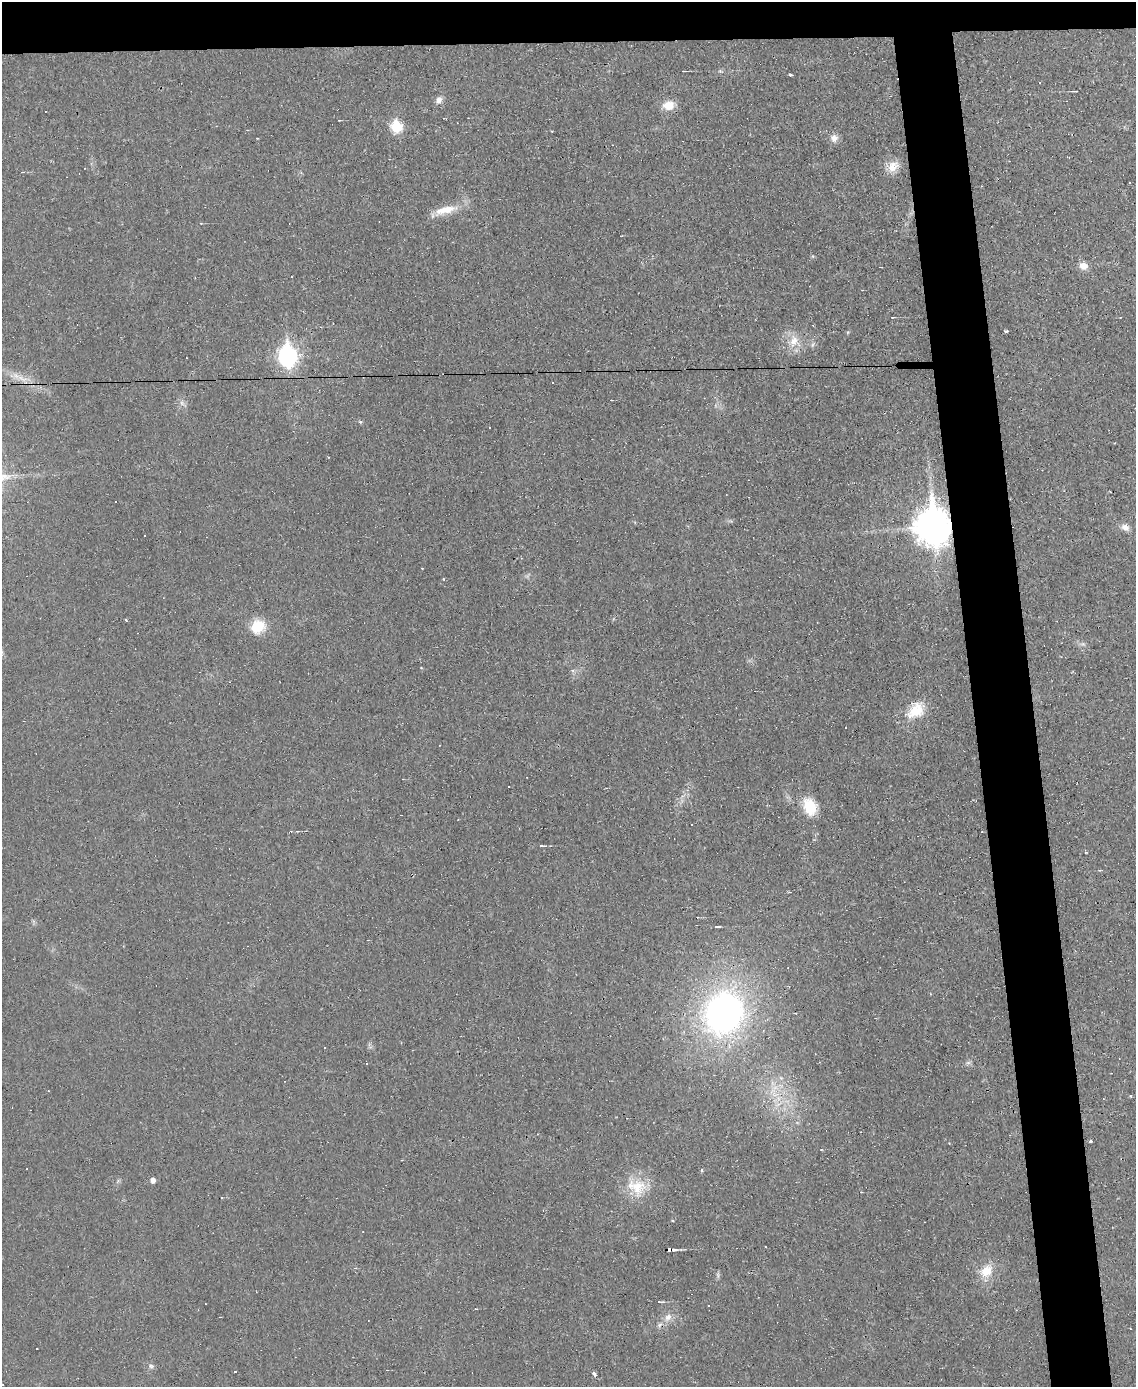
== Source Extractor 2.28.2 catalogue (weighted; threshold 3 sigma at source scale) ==
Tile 2 of 4 x 3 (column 2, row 1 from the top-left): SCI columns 1135-2268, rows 2897-4281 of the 4535 x 4512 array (HDU 1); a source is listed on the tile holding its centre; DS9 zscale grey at full resolution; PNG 1138 x 1389 px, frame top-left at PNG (2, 2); no overlay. Shown black and unused: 8% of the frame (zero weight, under 2 of 3 exposures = <1% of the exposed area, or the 3 px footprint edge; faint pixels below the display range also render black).
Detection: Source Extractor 2.28.2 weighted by HDU 2 'WHT'; one run over the whole footprint, this tile lists its part. Background 0.0242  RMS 0.0048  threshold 0.0214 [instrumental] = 3 sigma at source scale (4.5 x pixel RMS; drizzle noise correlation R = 1.50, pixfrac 1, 0.05/0.05 arcsec/px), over >= 5 px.
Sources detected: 68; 2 too faint to see at this stretch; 14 cosmic-ray / hot-pixel residue — not listed; the other 52 listed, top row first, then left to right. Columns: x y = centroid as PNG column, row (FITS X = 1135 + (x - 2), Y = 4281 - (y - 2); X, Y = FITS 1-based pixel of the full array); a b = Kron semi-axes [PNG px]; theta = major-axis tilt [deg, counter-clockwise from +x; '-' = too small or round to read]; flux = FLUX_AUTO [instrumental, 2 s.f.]
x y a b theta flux
684 71 4 2 - 0.39
790 75 3 3 - 1.5
1075 91 6 3 3 0.74
439 100 11 8 57 2.5
669 105 14 10 11 6.9
396 127 7 6 - 34
834 138 11 10 - 3
893 166 17 13 39 5.9
445 210 33 10 15 10
1083 266 10 8 -16 4.1
892 317 4 2 - 0.33
813 325 3 2 - 0.49
1006 331 5 3 - 0.69
848 332 5 4 - 0.56
794 341 19 17 54 9.1
812 345 7 4 71 0.92
287 356 10 8 -84 190
22 378 29 8 -16 7.4
360 422 5 4 - 0.73
490 428 3 3 - 1.2
328 457 3 2 - 1.1
933 526 13 11 -83 1200
1125 527 11 9 -29 2.8
443 579 4 3 - 0.39
126 620 3 2 - 0.52
258 626 16 14 26 13
573 671 7 4 -1 0.96
916 710 28 20 43 13
509 786 3 2 - 0.49
810 807 17 13 -70 16
541 846 6 3 0 0.74
717 927 9 3 1 0.88
723 1013 47 41 62 170
325 1047 3 2 - 0.48
366 1064 3 2 - 0.36
772 1091 15 6 46 4.2
778 1098 9 6 84 3.2
1090 1141 3 3 - 0.89
27 1169 2 2 - 0.28
702 1170 4 4 - 0.77
153 1180 5 5 - 2.6
637 1187 25 24 - 16
670 1250 5 4 - 21
986 1271 18 14 44 9.3
718 1275 10 4 -90 0.94
660 1302 8 3 6 0.86
475 1309 4 2 - 0.38
668 1317 12 9 52 4
151 1366 8 6 -18 1.4
236 1371 3 3 - 0.9
594 1374 5 3 - 3.1
2 1384 3 2 - 0.29
Overlapping masked pixels (flux is a lower limit): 3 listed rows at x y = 933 526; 670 1250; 668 1317
Isophote crosses this tile's border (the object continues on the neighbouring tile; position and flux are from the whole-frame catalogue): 1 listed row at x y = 2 1384